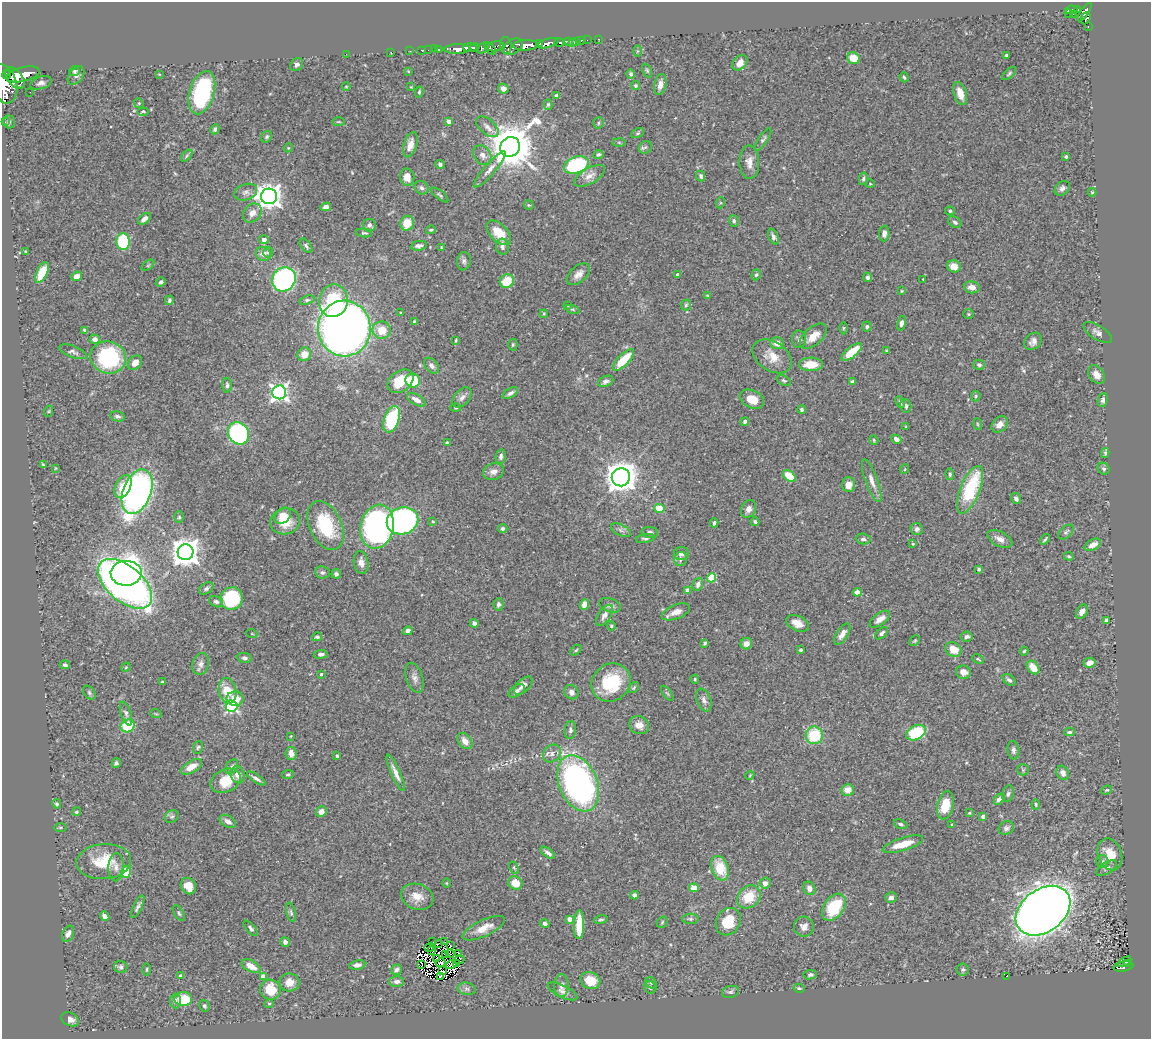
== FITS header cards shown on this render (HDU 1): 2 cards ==
NAXIS1  =                 1149
NAXIS2  =                 1037

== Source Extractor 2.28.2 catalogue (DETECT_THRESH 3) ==
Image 1149 x 1037 px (HDU 1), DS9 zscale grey, 1 PNG px = 1 image px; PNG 1153 x 1041 px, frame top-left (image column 1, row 1037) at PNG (2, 2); each listed source drawn as its Kron ellipse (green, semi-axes under 4 px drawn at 4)
Background 0.662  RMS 0.026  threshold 0.0777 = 3 sigma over >= 5 px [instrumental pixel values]
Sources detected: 440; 7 with non-positive FLUX_AUTO (blend fragments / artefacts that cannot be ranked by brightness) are neither listed nor drawn; the other 433 listed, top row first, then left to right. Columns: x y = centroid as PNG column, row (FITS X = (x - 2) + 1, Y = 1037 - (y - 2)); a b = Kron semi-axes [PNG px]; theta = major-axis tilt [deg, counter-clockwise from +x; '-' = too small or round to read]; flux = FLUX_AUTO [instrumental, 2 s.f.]
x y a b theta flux
1071 10 7 3 10 180
1077 10 4 3 - 170
1085 12 11 4 56 840
1069 14 4 3 - 62
1073 14 2 2 - 24
1086 18 6 4 66 260
1088 27 3 2 - 20
598 39 3 2 - 6.2
581 40 3 3 - 26
587 40 2 2 - 11
577 41 3 3 - 35
568 42 3 3 - 140
539 43 4 3 - 610
548 43 12 4 16 1200
559 43 5 4 - 250
572 43 3 3 - 14
506 45 8 5 -87 500
526 45 13 5 2 3200
496 46 8 5 9 420
513 47 10 7 37 820
470 48 7 3 -3 830
474 48 5 3 - 550
483 48 7 4 31 410
490 48 7 3 -48 250
434 49 2 2 - 16
439 49 3 3 - 48
457 49 13 4 2 1900
421 50 2 2 - 12
428 50 2 2 - 13
410 51 2 2 - 12
637 51 5 3 - 1.6
391 52 2 2 - 12
346 54 2 2 - 49
1006 55 3 3 - 2.7
853 58 7 5 -20 28
740 63 8 6 45 14
297 65 7 5 42 5.3
647 70 7 4 -63 2.6
75 71 5 5 - 3.7
408 71 3 3 - 1.2
1009 73 8 4 42 3.2
7 74 4 4 - 840
23 74 17 7 14 4100
159 74 4 2 - 1.2
631 74 4 4 - 5.1
76 75 10 7 53 7.6
904 77 5 3 - 2.5
15 78 13 7 -51 3300
41 83 11 6 17 7.1
4 84 20 13 -74 5400
660 84 11 6 78 12
635 86 4 4 - 2.2
346 87 4 3 - 1.4
411 87 4 3 - 1.3
503 89 5 5 - 7.6
30 92 2 2 - 3.4
419 92 5 4 - 2.5
202 93 22 12 73 190
960 93 12 6 -72 22
557 95 3 3 - 4
139 103 5 4 - 2.1
548 104 5 4 - 2.7
143 111 6 4 0 1.9
449 121 4 4 - 10
5 122 2 2 - 6.4
9 122 6 6 - 3.5
338 122 6 3 0 1.7
598 123 6 5 - 3
487 127 13 7 -41 10
215 129 5 4 - 4.5
638 133 7 4 27 2.7
267 137 6 5 - 3.2
763 139 13 4 55 4.9
619 142 6 4 -2 2.6
410 145 13 6 72 14
510 147 10 9 - 7500
645 147 7 6 - 4
288 148 4 3 - 1.5
598 154 5 4 - 3.3
482 155 11 8 -52 11
187 156 7 4 47 3.3
1066 156 4 3 - 2.6
749 162 17 10 -88 15
440 164 5 4 - 3.8
576 165 13 8 20 170
490 169 23 5 49 13
590 176 17 8 29 14
701 176 5 4 - 4.2
407 177 8 7 - 12
863 179 6 4 78 4.1
870 184 4 4 - 1.7
421 188 7 6 - 4.6
1062 188 8 6 42 6.7
246 192 12 8 21 8.6
1092 192 4 4 - 2
440 195 10 4 -39 3.2
269 196 8 7 - 1700
720 203 5 3 - 2.1
529 205 5 4 - 1.9
326 207 5 4 - 7.9
950 211 5 4 - 3.4
252 213 10 8 48 11
144 219 7 4 40 7.8
734 221 6 5 - 3.5
955 222 7 5 -33 4.7
407 223 7 6 - 33
369 225 6 6 - 5.1
431 230 5 3 - 2.1
364 233 8 3 -6 2.9
499 233 15 8 -46 39
884 233 8 5 86 8.9
773 237 8 5 -66 5.5
264 240 4 4 - 9.2
123 242 8 6 -88 110
306 246 8 5 -52 4.1
419 246 8 4 9 6.4
441 247 4 2 - 1.3
502 247 8 6 -81 6
26 251 3 2 - 1.7
268 252 5 5 - 3.4
263 254 8 6 -26 13
464 261 9 7 84 5.3
148 265 7 4 37 2.4
954 266 7 6 - 14
42 273 11 5 65 41
578 274 14 8 41 12
677 274 3 3 - 2.5
756 275 6 4 71 2.9
77 276 5 4 - 14
868 277 5 4 - 3.6
284 279 12 11 - 350
923 279 2 2 - 1.2
507 281 7 6 - 42
161 282 5 4 - 3.4
972 287 8 6 -9 13
902 291 4 4 - 1.4
707 295 4 2 - 1.4
169 300 5 3 - 3.3
307 300 8 4 18 3.3
333 301 16 14 80 81
568 305 3 2 - 1.1
686 305 5 5 - 3.1
572 309 7 3 -19 2.8
401 313 3 2 - 1.4
544 314 4 3 - 1.7
968 314 5 5 - 2.7
414 321 4 3 - 1.7
901 323 7 4 77 5.6
867 327 5 4 - 3.1
344 328 28 26 -86 2000
843 328 6 4 89 2.2
85 330 4 3 - 3.7
382 330 9 8 - 31
1097 332 16 7 -31 8.8
813 336 16 9 40 23
95 339 5 4 - 6
799 339 9 7 -86 6.4
456 340 4 3 - 2.2
1033 341 9 7 48 8.7
777 343 7 6 - 15
513 345 6 4 88 2.6
887 350 3 2 - 1.9
73 352 15 5 -20 5.8
852 352 12 5 39 42
304 354 7 6 - 19
772 356 21 14 -34 30
108 358 18 16 -19 180
624 360 14 5 46 54
135 363 8 6 50 15
811 364 12 6 1 34
979 365 6 5 - 4.5
432 366 9 6 -49 7.5
1096 375 10 7 -55 15
784 380 8 5 -29 3
400 381 14 10 36 49
413 381 7 7 - 68
606 381 8 5 24 6.3
853 382 4 4 - 4.2
227 385 7 4 -87 4.4
279 392 7 7 - 730
510 393 8 4 30 5.9
976 396 5 5 - 2.3
462 397 12 7 49 8.9
752 399 13 9 -25 22
416 400 10 5 -31 13
1103 400 7 5 82 5
900 402 6 3 -64 2.5
906 406 7 5 -75 5.7
456 408 5 4 - 2.1
802 409 4 4 - 3.6
49 411 6 3 71 1.8
117 416 7 5 -13 4.7
392 419 14 7 71 150
745 422 4 4 - 4.8
977 424 6 3 -87 1.9
1000 424 9 7 44 12
906 427 4 3 - 2
239 433 11 10 - 360
896 439 5 4 - 8.8
874 440 5 4 - 2.2
447 443 4 3 - 2.8
1105 453 5 3 - 2.7
501 456 7 5 79 4.9
43 465 4 2 - 1.9
56 468 4 2 - 1.3
905 469 5 3 - 1.4
1104 469 6 5 - 4.6
494 472 10 8 14 10
950 474 6 4 -85 3.3
789 476 7 5 -40 46
621 477 9 9 - 2600
872 481 23 6 -70 14
849 485 7 6 - 15
123 487 12 7 64 34
970 490 25 9 68 130
137 492 23 14 69 770
1016 499 6 4 -58 5
659 508 5 4 - 35
749 509 9 7 63 8.6
283 516 9 7 44 21
179 517 5 5 - 3
285 521 15 13 17 35
403 521 16 13 20 570
433 521 4 3 - 1.9
755 522 4 3 - 3.6
714 523 4 3 - 3.3
326 526 26 16 -64 94
377 527 22 16 76 510
503 528 4 4 - 4
917 529 6 6 - 4.9
621 530 10 5 -25 6.1
650 532 8 5 -6 5.7
1066 532 9 5 43 4.1
645 538 9 4 10 4.1
863 539 7 5 -5 4.7
1000 539 13 7 -28 12
1045 539 6 2 48 3
913 544 4 3 - 1.5
1093 545 9 5 28 14
186 552 8 8 - 2600
681 554 7 6 - 9.8
1069 556 5 3 - 2
681 559 7 6 - 5.2
361 563 11 7 -80 12
979 569 4 4 - 2.8
322 572 7 6 - 4.9
126 573 15 12 3 930
336 574 5 5 - 3.9
712 578 5 4 - 81
125 584 32 17 -40 1600
698 584 7 5 69 7
206 589 8 5 32 4.3
688 590 4 4 - 17
857 592 4 4 - 13
232 598 11 11 - 130
216 602 7 5 -21 5.5
498 604 6 5 - 4.7
584 604 5 4 - 10
610 605 11 6 -19 7.3
676 612 15 7 22 14
1082 612 7 5 61 10
604 615 12 6 57 8.9
880 619 12 5 36 12
1107 620 4 3 - 8.1
474 623 4 4 - 4.6
797 623 12 7 -26 18
611 626 4 4 - 2.4
408 631 5 4 - 6.5
882 633 8 4 43 4.7
252 634 5 3 - 1.4
842 634 12 5 57 12
317 637 5 4 - 3.2
967 637 6 5 - 4.4
915 641 6 4 44 2.4
705 643 4 3 - 2.6
746 644 6 5 - 12
953 649 8 7 - 25
576 650 6 4 44 2.2
801 650 4 3 - 2.9
1024 651 4 4 - 2.2
321 654 7 4 7 6
244 658 8 5 -8 4.1
978 659 6 3 -26 2
1089 663 6 5 - 13
201 664 11 8 75 8.5
65 665 5 4 - 4.1
126 667 5 4 - 2.1
1033 667 7 5 -51 23
963 672 7 6 - 11
321 674 3 3 - 3.1
414 678 15 8 -72 9.9
695 679 4 3 - 1.8
1009 680 7 5 -39 4.7
163 682 4 3 - 2.7
611 682 20 18 37 89
523 686 11 6 44 9
634 688 6 4 50 2.5
228 691 13 9 -79 45
517 691 9 5 34 5.6
571 692 7 6 - 7.9
89 693 8 5 -51 3.6
667 693 9 4 -54 2.7
235 699 8 7 - 21
704 700 12 7 -68 8
232 706 6 5 - 280
126 713 12 5 -72 5.8
156 714 6 3 -18 1.8
639 725 10 9 - 16
128 726 7 6 - 65
570 730 9 6 85 5.7
1069 732 5 3 - 2.9
916 733 10 7 26 97
814 735 9 8 - 75
291 736 4 2 - 1.1
465 741 9 6 -54 13
198 747 6 4 70 3
1013 750 9 6 -84 6
291 753 6 5 - 14
552 753 10 8 41 8.3
337 756 4 3 - 2.8
116 763 5 4 - 3.4
191 767 12 6 30 19
232 767 8 5 58 5.3
1023 770 6 5 - 2.8
396 773 20 4 -66 13
1063 773 7 6 - 9.1
238 775 9 7 -70 13
288 775 6 4 8 2.9
750 775 5 3 - 1.6
256 778 11 4 -33 6.2
226 781 16 11 24 47
578 783 29 19 -67 570
848 790 6 6 - 18
1107 790 5 3 - 1.6
1008 794 8 6 74 4.5
999 799 6 4 46 7.8
57 804 5 4 - 2.8
1036 804 5 4 - 2.3
945 805 14 8 77 39
76 812 4 4 - 2.9
321 812 5 5 - 12
969 813 3 3 - 1.5
172 816 7 5 34 3.8
983 816 4 4 - 4.7
228 821 9 5 -33 8.7
901 824 7 4 -21 4.1
952 825 3 3 - 1.8
61 827 6 3 0 2
1006 828 8 6 27 4.8
903 844 21 6 17 33
548 853 8 3 -37 5.6
1110 854 16 12 -69 33
1102 861 6 6 - 4
104 862 27 17 4 60
116 867 14 7 88 12
514 868 6 4 -65 2.3
720 868 12 8 -70 50
1107 868 12 5 34 5.4
126 872 6 5 - 56
447 883 5 3 - 1.4
515 883 7 6 - 26
765 883 5 5 - 11
188 886 8 7 - 22
694 888 5 4 - 21
809 888 7 6 - 8.2
635 895 4 4 - 6.9
417 897 17 12 -19 22
749 897 13 10 44 45
891 897 6 5 - 7
138 907 12 4 64 5.4
834 907 15 10 54 91
1043 911 30 21 37 3400
291 912 10 4 -76 3.5
179 913 9 4 -59 3.3
105 916 5 4 - 8.2
570 919 4 4 - 15
690 919 8 5 2 3.6
601 920 7 4 13 3.1
662 922 6 5 - 2.3
728 922 14 11 58 45
545 924 5 4 - 6.9
579 925 14 5 88 53
804 927 10 10 - 10
251 928 9 4 -49 4.4
484 928 23 8 25 24
68 934 9 5 65 7
285 942 5 4 - 6.9
433 942 2 2 - 2.3
445 942 2 2 - 1.6
438 944 4 2 - 2.5
451 946 2 2 - 1.6
430 947 5 2 - 3.1
432 951 2 2 - 1.9
458 953 2 2 - 2.5
445 954 3 2 - 1
450 954 4 2 - 1.7
437 958 2 2 - 0.87
459 960 5 3 - 3.8
1125 962 7 3 29 25
440 963 5 2 - 2.6
456 963 3 2 - 1
422 964 3 2 - 0.29
1128 964 3 3 - 32
357 965 8 4 9 6.7
451 965 5 3 - 7.4
251 966 10 5 -27 21
121 967 7 6 - 4.4
1123 967 10 5 11 120
147 969 6 3 89 2.1
396 970 6 5 - 4.3
963 970 6 6 - 3.3
443 971 3 2 - 0.011
810 975 7 4 7 4.3
181 976 4 4 - 11
263 976 4 4 - 16
1006 976 2 2 - 6.1
441 977 3 2 - 0.85
590 980 10 8 -22 37
289 982 10 9 - 19
397 982 7 5 0 7.7
651 983 6 5 - 3
561 986 11 7 90 8.8
650 987 6 5 - 3.8
799 988 5 3 - 2.1
467 989 9 6 -10 5.1
270 990 10 10 - 44
563 991 16 6 -26 8.8
730 992 8 6 15 4.1
183 999 9 7 -4 61
175 1001 7 5 -87 6.1
269 1004 5 4 - 2
204 1006 6 5 - 3.7
70 1019 9 6 -26 9
At the frame edge (FLAGS 8, measured only in part): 1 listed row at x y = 4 84
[7 non-positive-flux detections neither listed nor drawn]